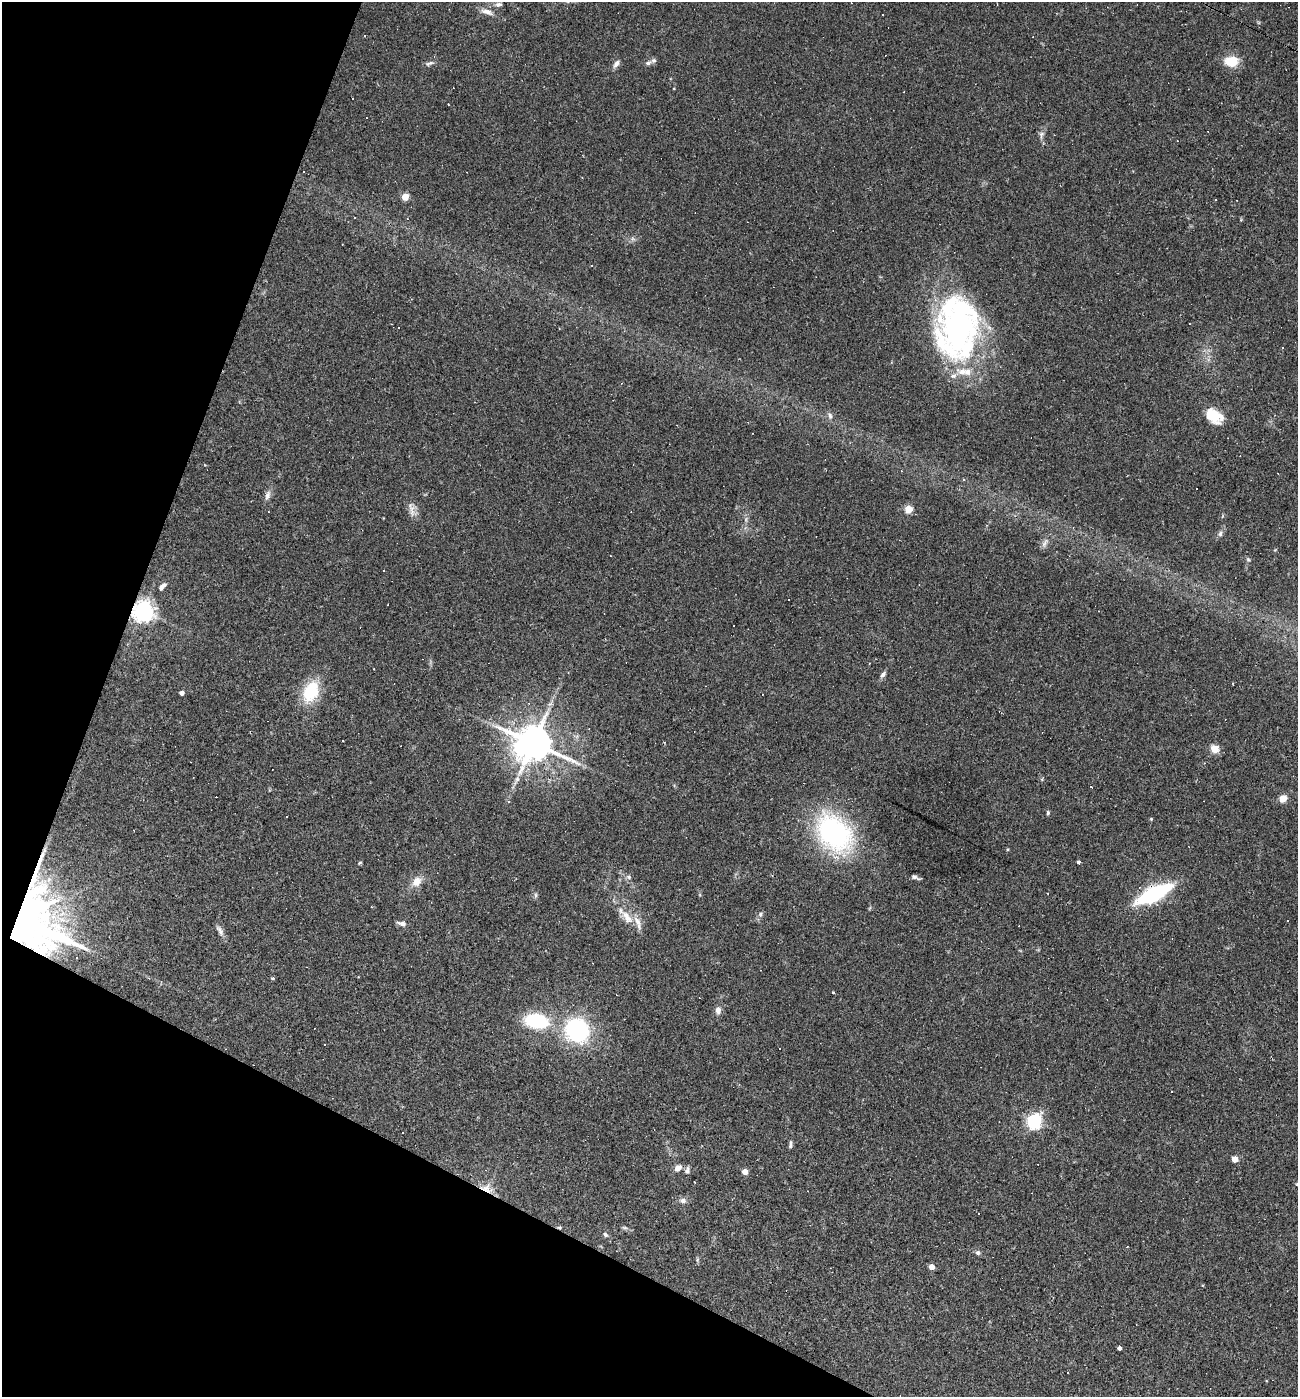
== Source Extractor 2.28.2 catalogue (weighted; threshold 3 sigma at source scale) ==
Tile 9 of 4 x 4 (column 1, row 3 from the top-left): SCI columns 271-1566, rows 1396-2790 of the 5591 x 5579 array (HDU 1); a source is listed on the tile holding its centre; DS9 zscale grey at full resolution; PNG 1300 x 1399 px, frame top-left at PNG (2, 2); no overlay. Shown black and unused: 21% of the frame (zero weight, under 2 of 3 exposures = <1% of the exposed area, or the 3 px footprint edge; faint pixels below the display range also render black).
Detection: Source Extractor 2.28.2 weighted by HDU 2 'WHT'; one run over the whole footprint, this tile lists its part. Background 0.0501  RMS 0.0055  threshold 0.025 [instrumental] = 3 sigma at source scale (4.5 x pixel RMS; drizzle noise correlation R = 1.50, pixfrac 1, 0.05/0.05 arcsec/px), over >= 5 px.
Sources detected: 121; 1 too faint to see at this stretch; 1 inside a brighter object's white glare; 34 cosmic-ray / hot-pixel residue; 1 long thin detection or spike segment (spike, bleed or trail) — not listed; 5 inside a brighter listed object's ellipse — not listed separately; the other 79 listed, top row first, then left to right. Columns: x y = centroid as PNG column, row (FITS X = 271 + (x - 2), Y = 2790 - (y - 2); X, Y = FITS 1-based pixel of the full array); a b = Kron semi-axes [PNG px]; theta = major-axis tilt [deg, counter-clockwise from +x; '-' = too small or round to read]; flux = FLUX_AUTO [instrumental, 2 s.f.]
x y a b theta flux
498 4 11 6 11 1.9
487 12 18 7 -19 3.9
883 15 3 2 - 0.76
1231 61 16 11 -3 12
429 63 14 5 18 1.6
648 63 10 6 33 1.7
616 64 11 6 59 2.3
353 99 3 3 - 3.5
448 104 3 2 - 0.33
1041 135 12 6 72 2.3
405 197 5 4 - 13
354 218 3 3 - 1.6
633 239 6 6 - 1.4
959 327 62 42 82 170
1282 348 3 3 - 1.9
830 415 10 6 -71 2
1214 416 21 14 -35 13
964 479 4 4 - 0.91
267 495 14 7 76 2.8
412 509 22 9 -83 4.3
908 509 7 7 - 6.9
1220 534 8 6 61 1.6
1045 543 14 6 64 2.5
1248 560 7 5 -49 0.97
384 570 3 2 - 0.38
162 586 10 5 45 2.4
388 604 2 2 - 0.37
142 612 7 7 - 410
883 675 9 5 54 2
311 692 26 17 65 23
182 693 4 4 - 3
550 704 8 4 36 1.4
342 741 3 3 - 1.5
533 743 11 10 - 1900
1215 749 5 5 - 21
1042 779 8 3 57 0.66
1283 798 8 7 - 5.3
508 802 5 4 - 0.67
1048 813 6 4 -79 0.9
1151 819 4 4 - 0.54
834 833 35 24 -52 120
1008 849 5 3 - 0.51
1078 862 4 3 - 2.6
360 863 5 4 - 0.64
629 877 8 6 -17 1.5
915 877 11 4 -19 1.7
417 881 15 11 51 6
1154 894 27 10 26 76
536 895 8 4 90 1.1
700 895 6 3 -72 0.59
760 914 8 6 57 1.5
627 917 26 12 -50 9.8
23 920 33 25 -32 1300
402 924 12 5 -15 2.3
220 931 17 6 -60 2.6
76 957 3 3 - 0.96
273 978 4 3 - 0.9
833 992 3 2 - 0.48
718 1010 9 7 -87 2.9
536 1021 18 11 -7 47
577 1030 23 21 -52 65
1034 1121 6 6 - 150
790 1145 10 4 85 1.3
1235 1159 4 4 - 9.2
678 1168 11 7 38 3.5
687 1170 10 6 78 1.9
745 1172 4 4 - 7.5
1297 1184 5 4 - 0.56
487 1188 19 12 -22 6.8
683 1201 9 7 -9 2.4
979 1213 3 3 - 6.8
559 1227 7 3 7 0.76
624 1228 8 4 -9 0.98
605 1235 8 6 -44 1.3
978 1253 6 6 - 1.4
697 1260 6 5 - 0.91
931 1267 4 4 - 6.4
1119 1348 4 4 - 1.7
1067 1373 3 2 - 0.6
Overlapping masked pixels (flux is a lower limit): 5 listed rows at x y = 142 612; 1154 894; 23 920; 487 1188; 559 1227
Isophote crosses this tile's border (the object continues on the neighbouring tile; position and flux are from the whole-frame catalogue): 1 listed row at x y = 1297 1184